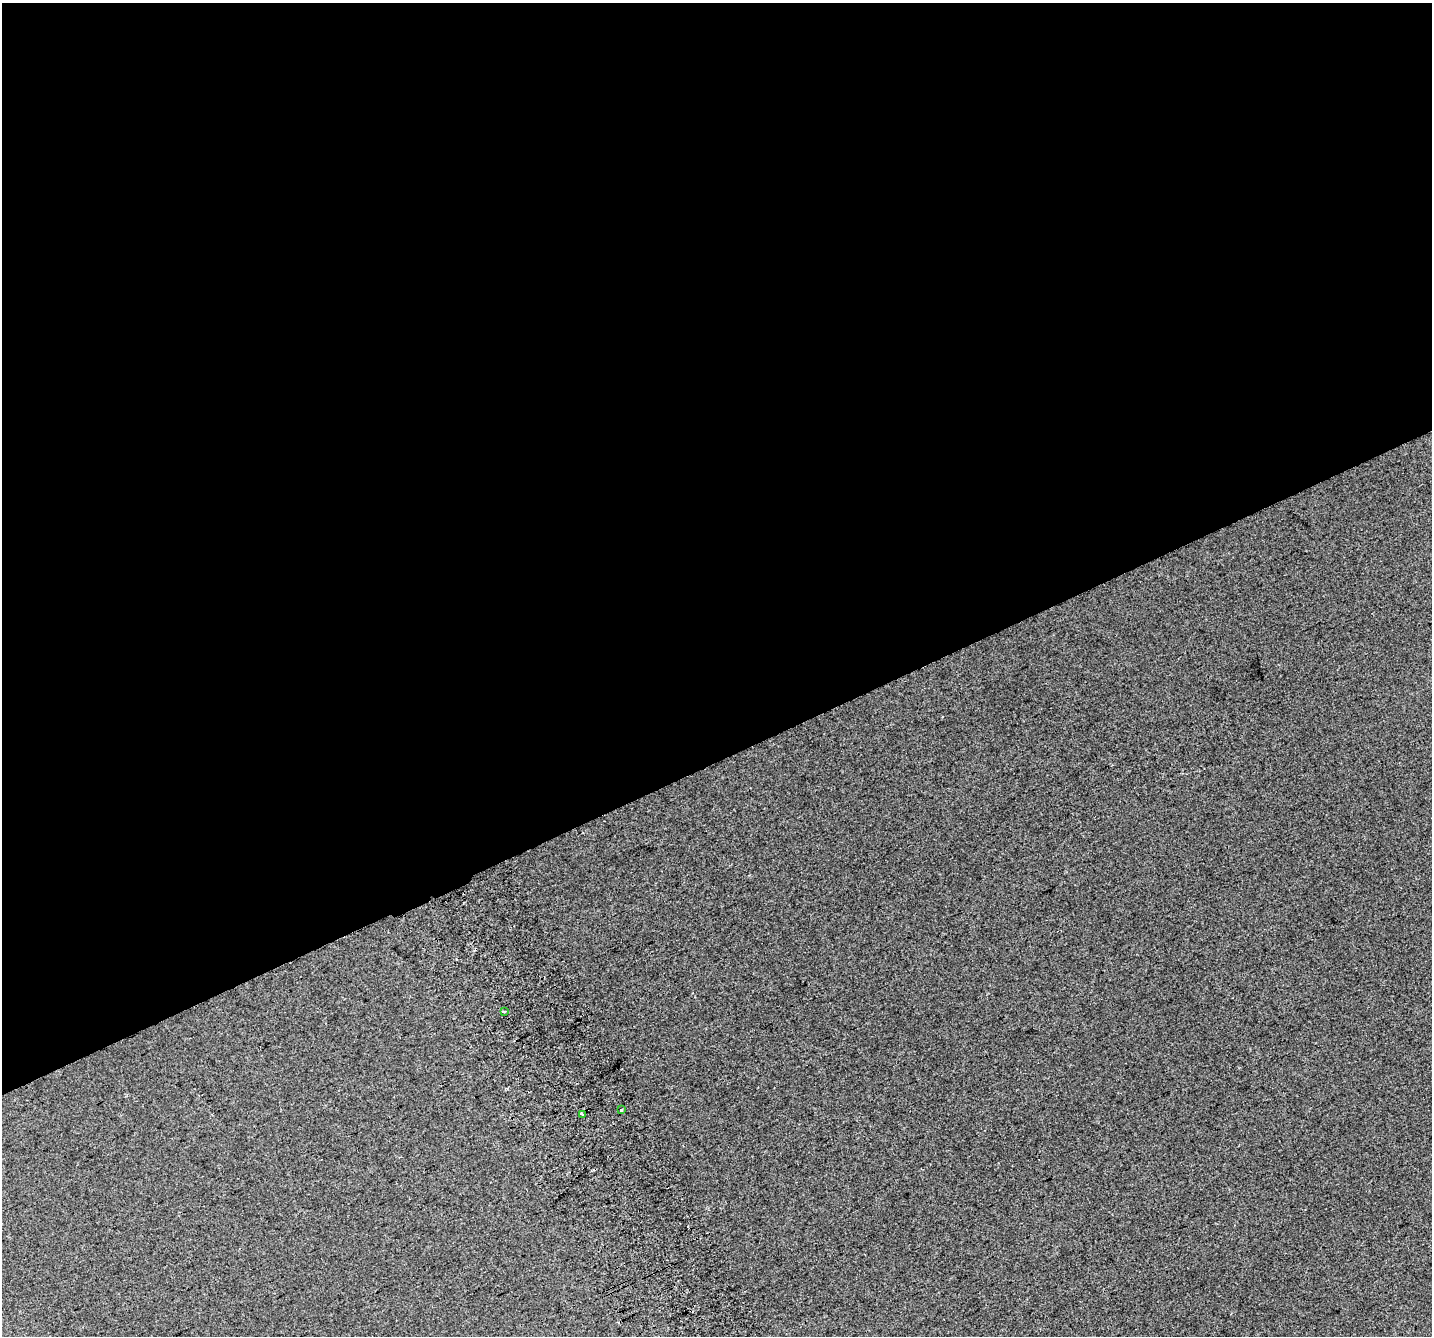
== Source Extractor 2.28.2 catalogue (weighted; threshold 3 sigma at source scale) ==
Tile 2 of 4 x 4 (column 2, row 1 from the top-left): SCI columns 1472-2901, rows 4179-5512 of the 5798 x 5630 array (HDU 1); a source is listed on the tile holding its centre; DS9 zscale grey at full resolution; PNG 1434 x 1338 px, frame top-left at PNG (2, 3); each listed source drawn as its Kron ellipse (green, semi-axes under 4 px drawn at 4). Shown black and unused: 57% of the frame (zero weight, under 2 of 3 exposures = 2% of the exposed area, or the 3 px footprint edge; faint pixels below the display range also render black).
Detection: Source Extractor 2.28.2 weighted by HDU 2 'WHT'; one run over the whole footprint, this tile lists its part. Background 0.0239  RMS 0.011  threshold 0.0485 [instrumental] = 3 sigma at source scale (4.5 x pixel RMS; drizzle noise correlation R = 1.50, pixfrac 1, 0.0396/0.0396 arcsec/px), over >= 5 px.
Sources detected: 5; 2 cosmic-ray / hot-pixel residue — neither listed nor drawn; the other 3 listed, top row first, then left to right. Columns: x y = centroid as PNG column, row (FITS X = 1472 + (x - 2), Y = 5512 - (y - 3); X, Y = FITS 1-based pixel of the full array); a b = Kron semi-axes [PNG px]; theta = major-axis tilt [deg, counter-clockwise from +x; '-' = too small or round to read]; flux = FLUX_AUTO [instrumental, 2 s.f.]
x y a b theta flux
504 1012 3 2 - 2.1
622 1110 3 3 - 5.2
583 1115 3 2 - 1.8